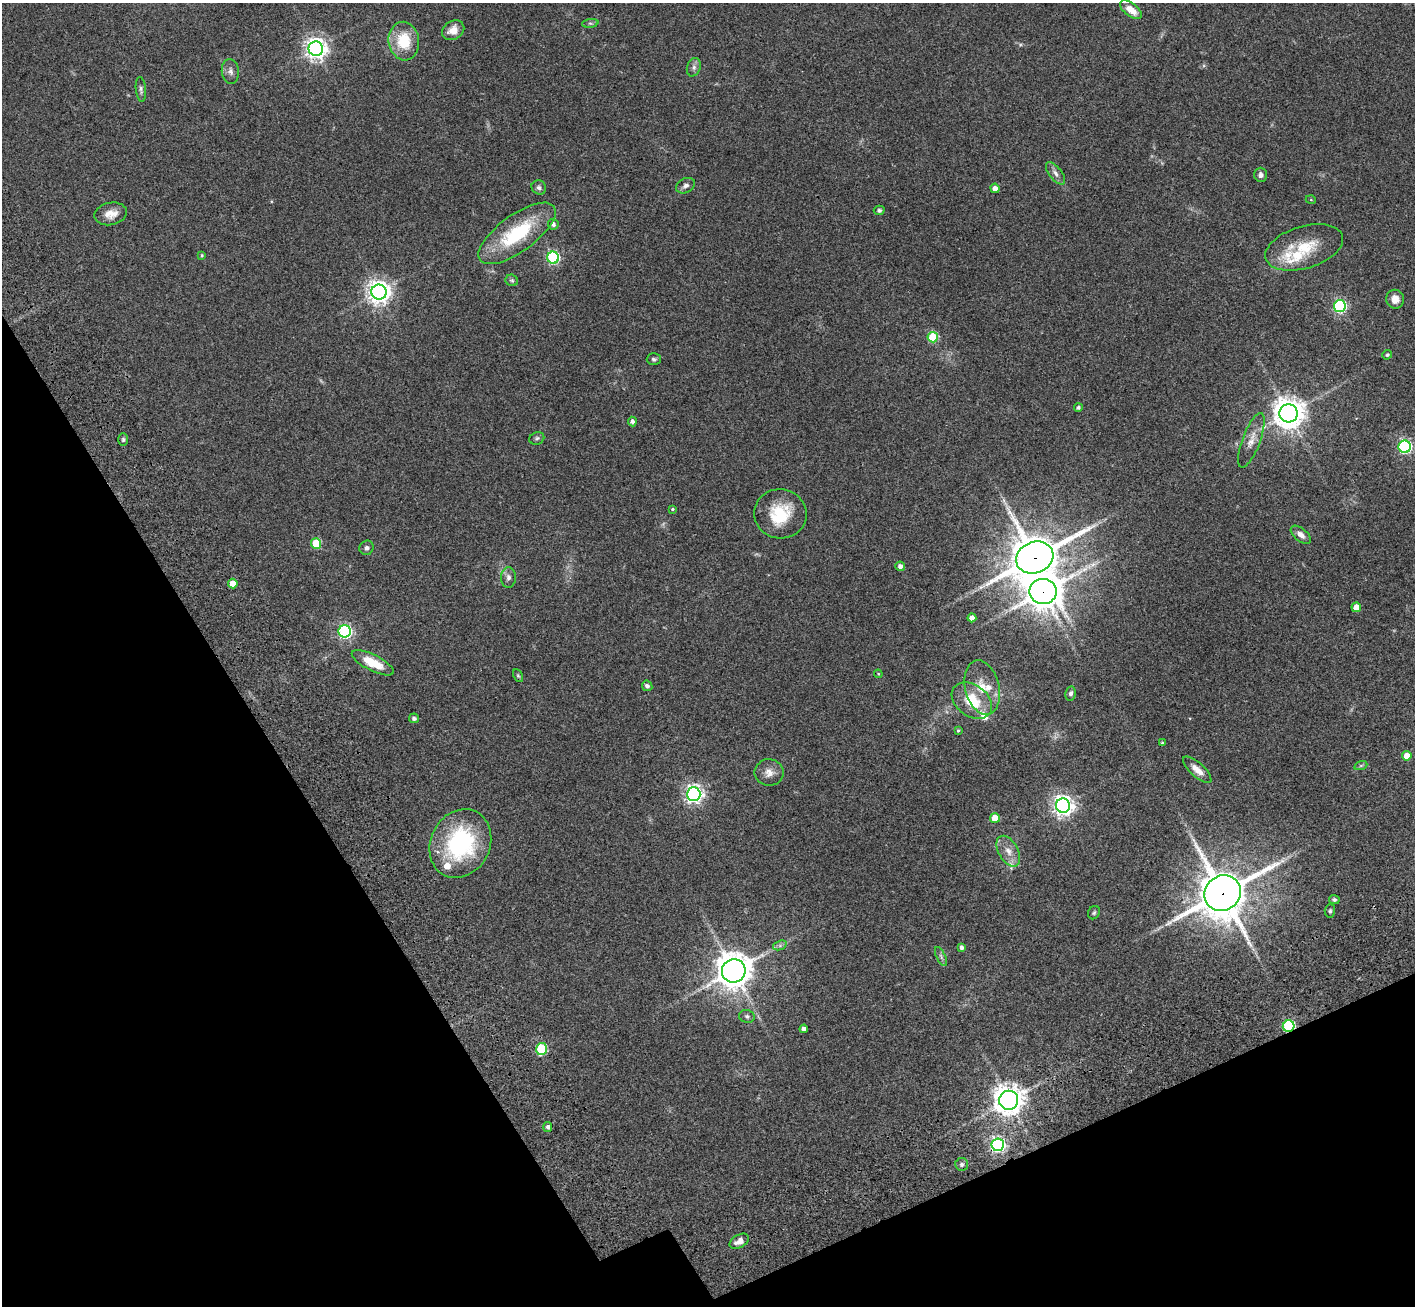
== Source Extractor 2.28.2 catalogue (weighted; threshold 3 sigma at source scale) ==
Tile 14 of 4 x 4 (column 2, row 4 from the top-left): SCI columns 1575-2987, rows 442-1745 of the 5971 x 5965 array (HDU 1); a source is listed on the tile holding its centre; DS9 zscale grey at full resolution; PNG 1417 x 1308 px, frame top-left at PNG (2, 3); each listed source drawn as its Kron ellipse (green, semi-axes under 4 px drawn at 4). Shown black and unused: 24% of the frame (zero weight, under 3 of 4 exposures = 9% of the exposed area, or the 3 px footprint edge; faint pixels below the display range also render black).
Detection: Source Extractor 2.28.2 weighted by HDU 2 'WHT'; one run over the whole footprint, this tile lists its part. Background 0.0324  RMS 0.0051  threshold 0.0228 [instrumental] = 3 sigma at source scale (4.5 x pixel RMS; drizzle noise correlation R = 1.50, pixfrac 1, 0.05/0.05 arcsec/px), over >= 5 px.
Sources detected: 93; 1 too faint to see at this stretch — neither listed nor drawn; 8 inside a brighter listed object's ellipse — not listed separately; the other 84 listed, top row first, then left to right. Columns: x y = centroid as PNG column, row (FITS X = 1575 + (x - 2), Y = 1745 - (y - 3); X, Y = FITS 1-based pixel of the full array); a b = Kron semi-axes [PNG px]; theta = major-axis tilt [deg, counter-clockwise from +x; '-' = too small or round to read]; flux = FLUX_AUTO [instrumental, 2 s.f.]
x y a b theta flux
1131 10 12 6 -37 6.4
590 23 8 4 7 0.89
453 30 12 9 32 4.9
404 41 19 15 -83 17
316 49 7 7 - 320
694 67 9 6 71 1.7
230 71 12 8 -84 2.5
141 89 12 5 -84 1.3
1055 173 13 6 -52 2.4
1261 175 7 6 - 1.7
686 186 10 7 28 1.8
539 187 7 6 - 1.4
995 188 4 4 - 2.5
1311 200 5 3 - 0.37
879 210 5 4 - 1
111 214 16 11 12 5.4
553 224 5 5 - 1.6
517 233 46 18 36 35
1304 247 40 21 17 19
202 255 4 3 - 0.54
553 258 6 6 - 71
512 280 6 5 - 0.93
379 292 7 7 - 400
1395 299 9 9 - 4.3
1340 306 6 6 - 78
933 337 5 5 - 28
1387 355 5 4 - 0.73
654 359 7 6 - 0.97
1078 407 4 4 - 1.1
1289 413 9 9 - 790
632 421 5 4 - 1.6
537 438 8 6 25 1.1
123 439 6 5 - 0.85
1251 440 29 9 69 5.8
1405 447 6 6 - 91
672 509 3 3 - 0.59
780 514 26 24 -10 19
1301 535 12 6 -39 3
316 544 5 5 - 21
367 548 7 7 - 1.5
1035 558 19 15 22 1900
900 566 5 4 - 2.1
508 577 10 7 88 2
233 583 5 4 - 7.3
1043 591 13 12 - 900
1356 607 4 4 - 6.7
972 618 4 4 - 3.3
345 631 6 6 - 96
373 663 23 8 -27 12
878 674 4 3 - 0.45
518 676 7 4 -62 0.67
647 686 5 5 - 1.4
982 687 27 17 -76 11
1071 693 7 5 80 1.4
972 701 22 15 -36 16
414 718 5 4 - 1.4
958 730 3 3 - 0.58
1162 743 3 3 - 0.59
1407 756 5 4 - 6.7
1361 765 7 4 19 0.82
1197 770 18 7 -42 4.5
769 772 14 13 - 4.3
694 794 7 7 - 210
1063 806 7 7 - 300
995 818 5 5 - 9.3
460 843 35 29 63 57
1008 851 17 10 -60 5.2
1223 893 19 17 36 1800
1334 899 5 4 - 0.93
1330 911 6 5 - 0.95
1094 913 7 5 55 0.88
780 945 7 4 19 1.2
962 947 4 4 - 1.6
941 956 10 4 -64 1.2
734 971 12 11 - 920
747 1016 8 6 -16 1.3
1289 1026 6 5 - 60
804 1029 4 4 - 2
541 1049 6 5 - 41
1009 1100 9 9 - 610
548 1127 5 4 - 1.3
998 1145 6 6 - 130
962 1164 6 6 - 1.2
739 1241 10 6 29 3.5
Overlapping masked pixels (flux is a lower limit): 5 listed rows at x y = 1035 558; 1043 591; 1223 893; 1289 1026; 998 1145